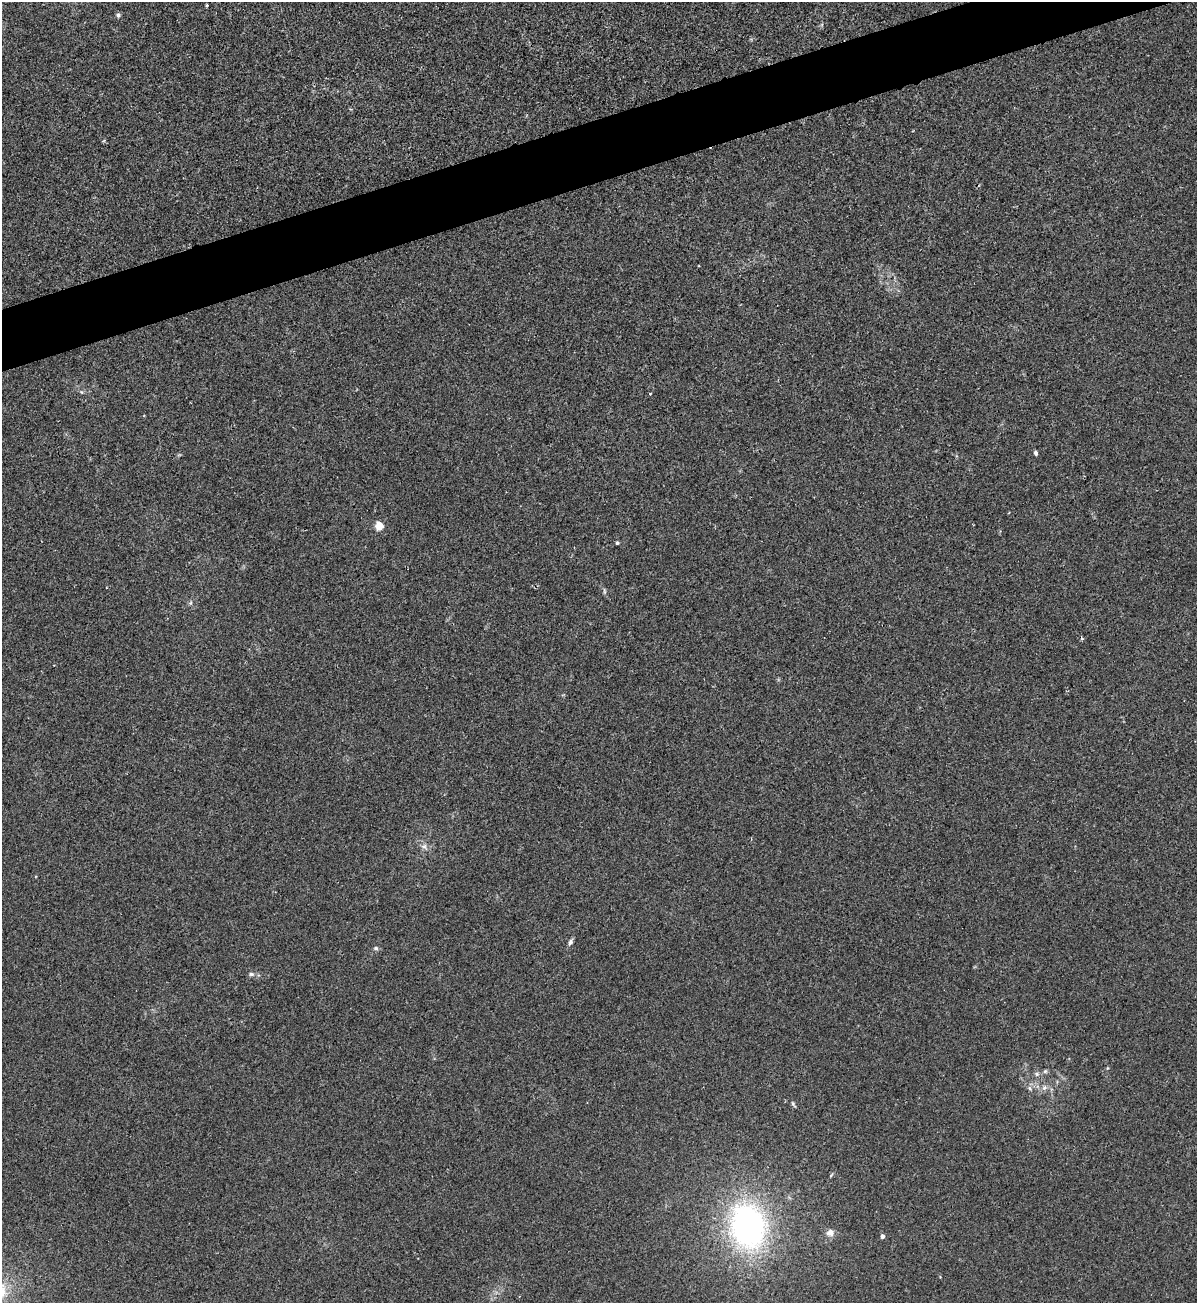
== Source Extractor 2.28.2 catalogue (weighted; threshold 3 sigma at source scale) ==
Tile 10 of 4 x 4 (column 2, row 3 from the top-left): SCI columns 1495-2689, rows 1312-2612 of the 5258 x 5228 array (HDU 1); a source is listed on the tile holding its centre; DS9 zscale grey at full resolution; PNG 1199 x 1305 px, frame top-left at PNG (2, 2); no overlay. Shown black and unused: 4% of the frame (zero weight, under 2 of 3 exposures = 2% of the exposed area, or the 3 px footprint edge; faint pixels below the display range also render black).
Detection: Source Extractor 2.28.2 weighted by HDU 2 'WHT'; one run over the whole footprint, this tile lists its part. Background 0.0154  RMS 0.0063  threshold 0.0285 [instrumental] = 3 sigma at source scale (4.5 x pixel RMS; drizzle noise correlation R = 1.50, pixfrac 1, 0.05/0.05 arcsec/px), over >= 5 px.
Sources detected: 21; all 21 listed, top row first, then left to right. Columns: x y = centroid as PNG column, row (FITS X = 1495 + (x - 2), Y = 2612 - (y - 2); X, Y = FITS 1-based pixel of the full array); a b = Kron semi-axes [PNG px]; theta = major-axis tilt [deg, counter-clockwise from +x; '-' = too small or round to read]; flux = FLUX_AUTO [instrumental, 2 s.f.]
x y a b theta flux
207 5 3 3 - 0.63
118 15 5 5 - 1.4
650 394 3 3 - 0.56
1035 453 6 4 -72 1.2
379 526 5 5 - 22
617 543 4 4 - 1.1
604 591 8 4 -81 1.1
190 603 6 4 70 0.9
1082 639 4 4 - 1
424 846 10 7 -37 2.8
571 942 8 5 64 1.7
376 948 6 5 - 1.2
251 974 7 5 -14 1.5
1045 1071 6 5 - 1.1
1030 1088 7 5 -60 1.4
1044 1088 7 7 - 2.4
793 1104 10 3 -55 0.97
831 1175 7 3 38 0.75
748 1226 38 29 -77 180
830 1232 10 8 31 3.9
882 1236 4 4 - 2.4